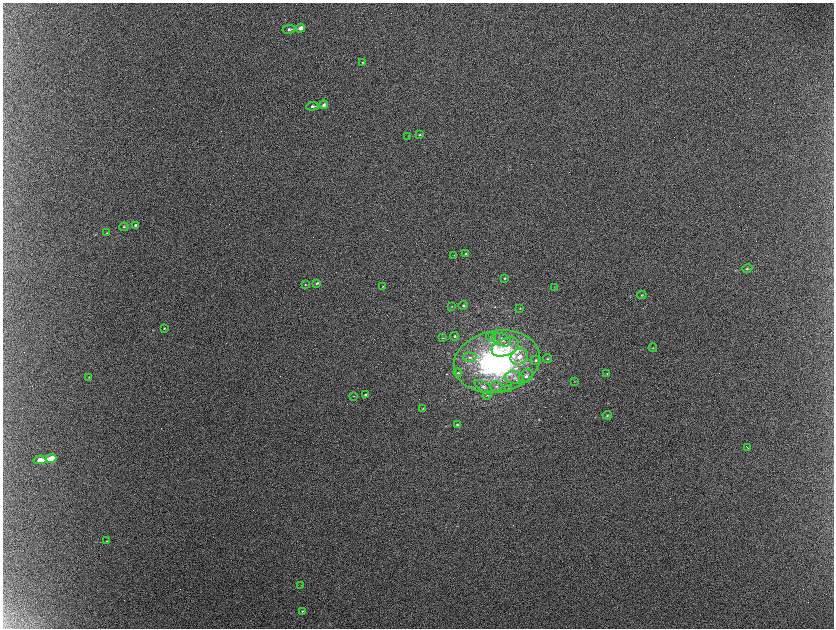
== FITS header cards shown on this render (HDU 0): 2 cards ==
NAXIS1  =                 1663 / length of data axis 1
NAXIS2  =                 1252 / length of data axis 2

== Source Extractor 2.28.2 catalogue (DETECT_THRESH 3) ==
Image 1663 x 1252 px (HDU 0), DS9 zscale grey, zoomed out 1/2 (1 PNG px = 2 x 2 image px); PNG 836 x 630 px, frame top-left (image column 2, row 1251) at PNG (3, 3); each listed source drawn as its Kron ellipse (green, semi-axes under 4 px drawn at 4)
Background 2200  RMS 33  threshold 100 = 3 sigma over >= 5 px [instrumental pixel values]
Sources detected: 74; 19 cannot appear on this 1/2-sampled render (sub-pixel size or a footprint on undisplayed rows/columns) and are neither listed nor drawn; the other 55 listed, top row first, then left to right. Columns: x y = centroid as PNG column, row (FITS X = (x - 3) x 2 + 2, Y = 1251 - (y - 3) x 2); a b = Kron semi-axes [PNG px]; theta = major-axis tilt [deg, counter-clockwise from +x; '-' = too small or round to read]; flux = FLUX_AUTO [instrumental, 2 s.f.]
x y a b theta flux
300 28 5 4 - 3.9e+04
289 29 6 4 10 1.9e+04
362 62 3 3 - 4.0e+03
324 105 4 3 - 2.9e+04
312 106 6 3 6 1.5e+04
420 135 3 3 - 7.1e+03
408 136 3 2 - 2.7e+03
135 225 3 3 - 1.4e+04
124 227 5 3 - 7.5e+03
107 233 3 3 - 5.1e+03
465 254 4 3 - 8.2e+03
454 255 3 2 - 3.1e+03
747 269 5 4 - 8.4e+03
505 278 4 3 - 7.2e+03
317 283 4 3 - 1.0e+04
305 285 3 2 - 4.5e+03
383 286 3 2 - 4.4e+03
554 287 3 2 - 2.6e+03
642 295 4 3 - 6.7e+03
463 305 5 4 - 1.1e+04
451 307 3 3 - 4.3e+03
520 308 3 3 - 5.0e+03
164 328 3 2 - 4.5e+03
455 336 4 4 - 1.3e+04
491 337 5 4 - 1.2e+04
443 338 4 3 - 4.9e+03
502 340 10 6 -23 3.5e+04
505 347 14 8 21 1.0e+05
653 348 4 3 - 6.2e+03
470 357 6 4 -1 1.9e+04
519 357 9 7 34 5.6e+04
547 359 4 4 - 8.0e+03
536 360 5 4 - 1.2e+04
497 361 43 31 10 1.9e+06
458 373 4 3 - 8.4e+03
607 373 4 4 - 6.2e+03
526 376 7 6 - 2.8e+04
89 377 3 2 - 2.9e+03
514 378 9 6 -10 4.2e+04
575 381 4 3 - 4.1e+03
496 386 6 5 - 2.0e+04
483 387 10 5 -32 2.4e+04
509 388 3 3 - 5.2e+03
365 395 3 3 - 9.2e+03
487 395 4 3 - 7.6e+03
354 396 3 2 - 4.2e+03
423 408 4 2 - 4.5e+03
607 415 4 3 - 8.3e+03
457 425 3 3 - 8.4e+03
747 447 3 1 - 8.0e+03
51 458 5 3 - 2.7e+05
40 460 7 3 7 1.3e+05
106 541 3 2 - 3.0e+03
301 585 3 3 - 3.1e+03
302 611 3 3 - 6.5e+03
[19 sub-pixel or undisplayed-footprint detections neither listed nor drawn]